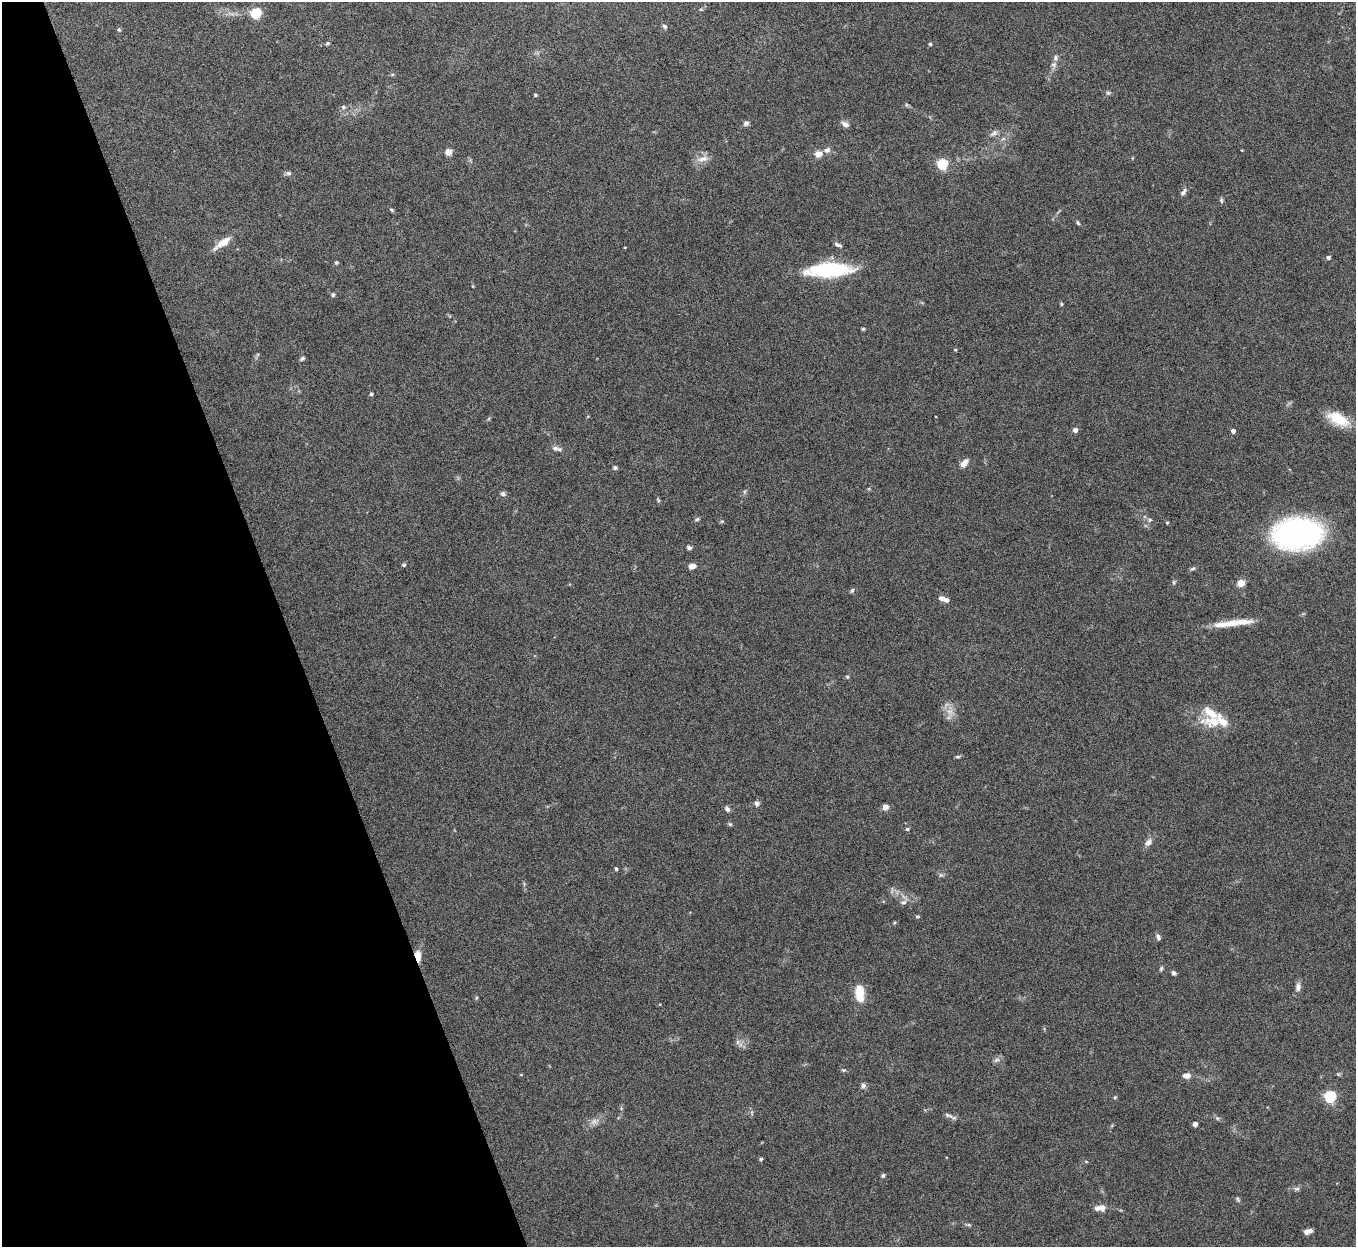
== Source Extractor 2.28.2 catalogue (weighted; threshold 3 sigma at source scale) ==
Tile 5 of 4 x 4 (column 1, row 2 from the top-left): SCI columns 4-1357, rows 2643-3887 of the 5425 x 5409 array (HDU 1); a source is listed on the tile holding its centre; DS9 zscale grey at full resolution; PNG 1358 x 1249 px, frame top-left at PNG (2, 2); no overlay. Shown black and unused: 21% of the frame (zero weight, under 5 of 10 exposures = <1% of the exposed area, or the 3 px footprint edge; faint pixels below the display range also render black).
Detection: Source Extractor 2.28.2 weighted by HDU 2 'WHT'; one run over the whole footprint, this tile lists its part. Background 0.161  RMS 0.0059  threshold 0.0242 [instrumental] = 3 sigma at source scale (4.09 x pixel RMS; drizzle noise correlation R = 1.36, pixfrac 0.8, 0.05/0.05 arcsec/px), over >= 5 px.
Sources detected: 109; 3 too faint to see at this stretch — not listed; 7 inside a brighter listed object's ellipse — not listed separately; the other 99 listed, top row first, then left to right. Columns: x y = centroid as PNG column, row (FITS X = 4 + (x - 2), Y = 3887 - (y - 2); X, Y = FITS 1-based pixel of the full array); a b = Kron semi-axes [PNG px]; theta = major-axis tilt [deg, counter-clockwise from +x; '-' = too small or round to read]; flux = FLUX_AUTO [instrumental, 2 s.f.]
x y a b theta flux
701 9 6 4 17 0.67
256 13 5 5 - 42
664 26 7 5 -46 1.2
119 29 6 5 - 0.83
327 43 6 4 21 0.75
930 44 4 4 - 0.77
1054 65 8 7 - 1.9
1108 93 7 5 -15 1.1
535 95 4 3 - 0.62
906 105 5 3 - 0.63
343 107 6 6 - 1.3
746 123 7 6 - 1.7
845 124 11 6 -34 2.1
994 133 13 6 35 2.3
1003 139 7 4 19 1.1
827 150 9 6 24 2.3
448 152 5 4 - 9.4
818 154 8 7 - 4.2
703 159 17 8 11 4.1
942 164 5 5 - 46
289 173 7 5 -1 1.3
1183 192 11 6 56 1.9
1221 200 8 4 -83 0.94
391 210 6 4 -41 0.82
1078 223 7 4 -63 0.82
223 243 20 7 36 8.6
838 245 10 4 -26 1.5
625 247 3 2 - 0.46
1328 257 4 4 - 1.6
336 262 5 4 - 0.74
828 270 43 13 3 52
333 295 5 5 - 0.97
1061 304 5 4 - 0.64
863 329 4 4 - 0.71
955 350 5 3 - 0.5
258 354 6 4 71 0.71
302 358 6 5 - 1.1
371 394 4 3 - 1
1338 419 28 13 -27 15
1075 430 4 4 - 3.5
1233 431 4 4 - 2.7
556 448 14 6 -12 2.4
964 463 11 6 51 3.6
615 468 6 5 - 1
503 494 7 6 - 1.4
658 500 6 4 -47 0.74
697 519 7 4 22 0.92
1150 520 6 5 - 1.1
722 521 5 4 - 0.65
1167 523 4 4 - 0.63
1297 534 51 31 5 110
689 547 6 4 -33 1.5
404 565 4 4 - 1.1
692 566 8 5 9 3.5
1193 569 8 5 33 1.1
1174 582 6 4 -90 0.79
1241 583 5 4 - 16
852 590 7 5 50 1.1
942 598 9 6 -27 2.5
1243 622 28 8 3 7.5
847 677 5 4 - 0.75
1214 722 32 13 -2 15
958 757 8 4 0 0.83
757 803 6 5 - 2
885 807 6 5 - 3.5
727 809 8 6 -52 1.6
730 824 6 5 - 0.78
907 829 5 5 - 0.8
1148 842 11 7 44 2.9
616 869 4 3 - 0.97
941 875 6 6 - 1.1
903 902 10 6 8 1.9
917 916 5 4 - 0.75
894 923 5 3 - 0.59
1158 937 7 5 -71 1.8
418 956 15 7 -82 4.8
1161 969 7 4 73 0.98
1173 973 5 5 - 1.4
1298 987 12 7 85 2.7
859 993 16 8 -84 16
476 998 5 3 - 0.62
738 1042 7 4 89 1.2
996 1060 9 5 26 1.6
843 1070 6 5 - 0.77
1186 1076 9 6 7 3.1
863 1085 8 6 -78 1.7
1330 1096 5 5 - 62
1115 1097 5 4 - 0.68
948 1115 18 4 -22 2
1217 1118 6 4 -43 0.96
1195 1124 4 4 - 3.4
761 1159 4 4 - 0.91
1086 1162 6 3 -20 0.55
883 1175 6 4 59 1
1296 1189 8 5 7 1.3
1238 1199 7 4 -70 0.89
1101 1207 11 8 -22 3.4
969 1225 6 4 -18 0.84
1308 1231 8 4 19 2.7
Overlapping masked pixels (flux is a lower limit): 1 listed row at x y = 418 956